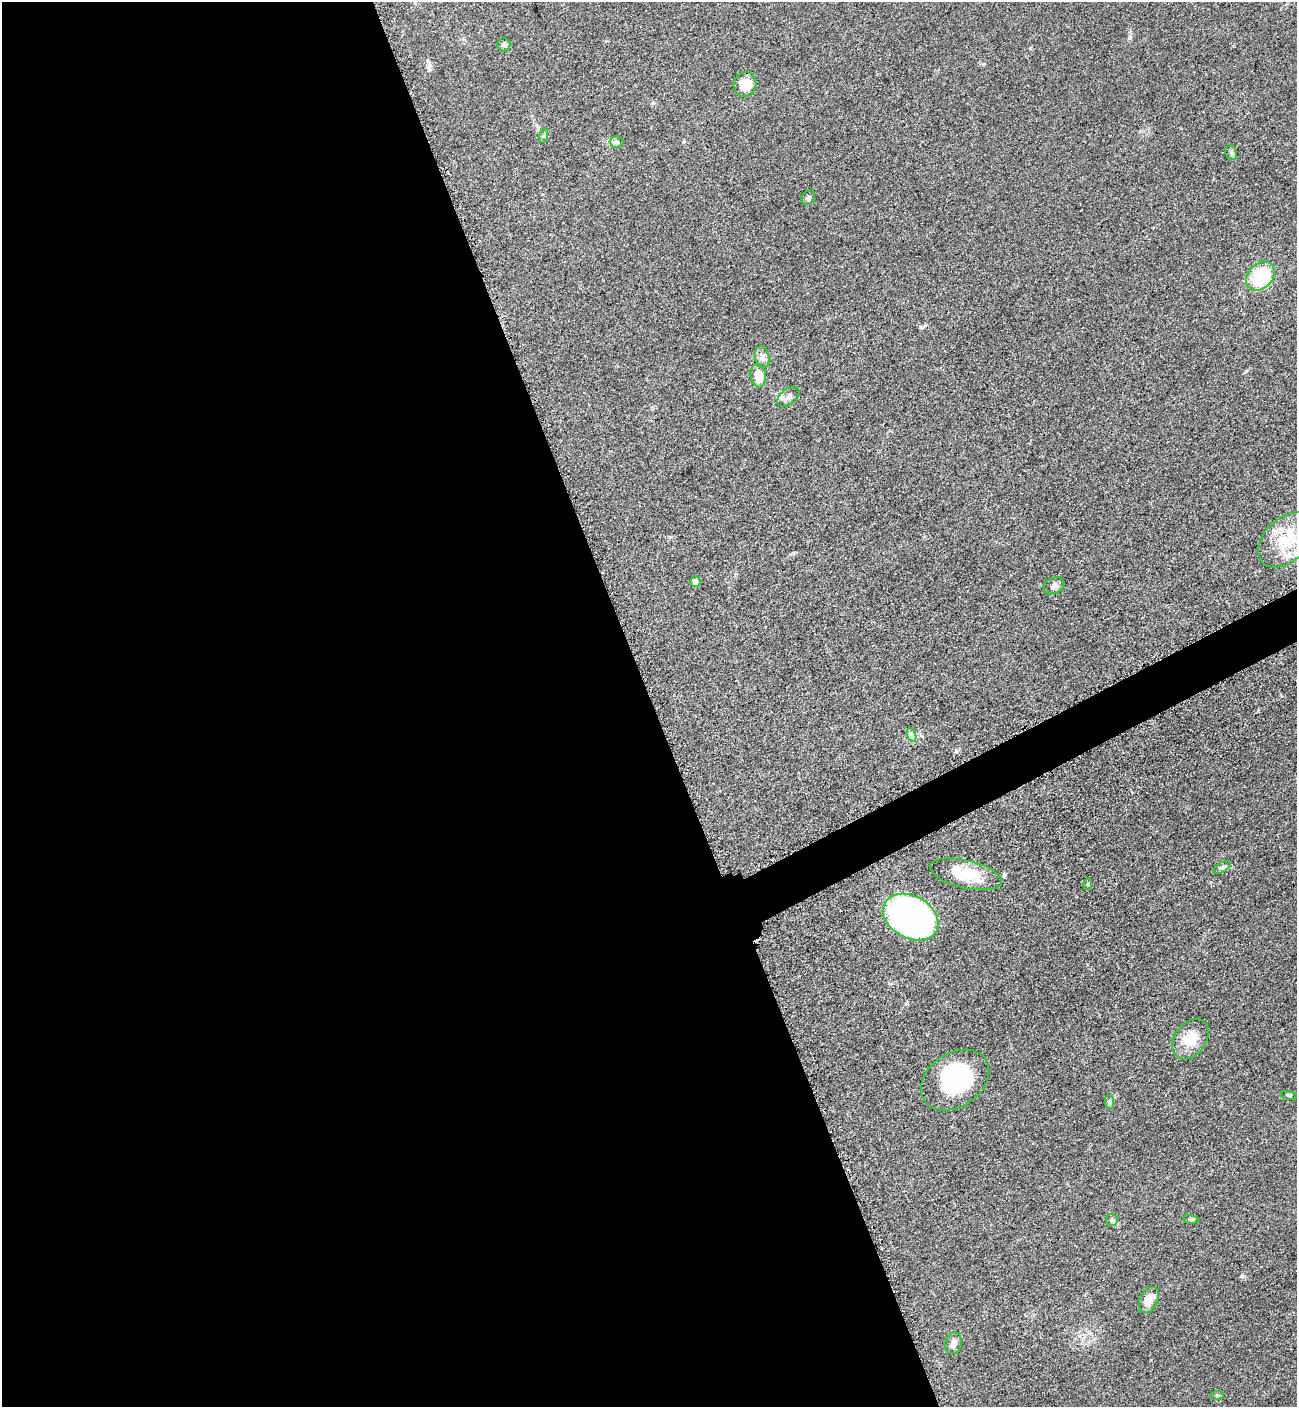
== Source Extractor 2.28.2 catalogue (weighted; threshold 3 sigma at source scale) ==
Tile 9 of 4 x 4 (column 1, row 3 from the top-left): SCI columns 298-1592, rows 1471-2875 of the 5668 x 5702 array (HDU 1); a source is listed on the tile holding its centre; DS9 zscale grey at full resolution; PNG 1299 x 1409 px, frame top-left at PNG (2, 2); each listed source drawn as its Kron ellipse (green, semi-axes under 4 px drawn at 4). Shown black and unused: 52% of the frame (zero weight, under 3 of 5 exposures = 4% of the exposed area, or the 3 px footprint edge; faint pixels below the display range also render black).
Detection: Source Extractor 2.28.2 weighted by HDU 2 'WHT'; one run over the whole footprint, this tile lists its part. Background 0.0524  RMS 0.006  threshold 0.0272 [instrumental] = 3 sigma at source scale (4.5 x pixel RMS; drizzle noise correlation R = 1.50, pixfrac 1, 0.05/0.05 arcsec/px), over >= 5 px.
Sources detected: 30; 2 inside a brighter object's white glare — neither listed nor drawn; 1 inside a brighter listed object's ellipse — not listed separately; the other 27 listed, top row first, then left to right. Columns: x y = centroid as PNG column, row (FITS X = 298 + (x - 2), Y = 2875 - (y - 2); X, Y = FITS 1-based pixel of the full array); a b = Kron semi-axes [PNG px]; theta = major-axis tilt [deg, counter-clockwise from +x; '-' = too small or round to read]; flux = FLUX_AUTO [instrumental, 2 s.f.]
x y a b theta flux
504 44 7 6 - 1.3
745 84 12 11 - 11
543 136 8 3 71 0.88
617 142 7 6 - 1.4
1231 153 7 5 -70 1.2
808 198 8 6 58 1.3
1260 276 16 12 46 33
762 357 11 7 -76 2.6
758 376 12 7 -82 9.9
788 397 13 7 38 2.7
1286 540 33 21 45 26
695 582 5 5 - 4.2
1054 586 11 8 25 2.4
912 735 7 4 -70 1.4
1222 868 9 5 30 1.3
966 874 37 14 -13 23
1088 884 6 3 72 0.65
911 917 29 21 -29 240
1190 1039 22 16 55 11
955 1080 37 27 34 53
1289 1095 8 3 -12 0.68
1109 1102 7 4 -89 1.2
1191 1219 8 4 -8 1
1112 1220 6 6 - 1.2
1149 1300 14 9 63 6.9
953 1343 11 8 77 3.4
1217 1395 6 3 8 0.73
Unlisted compact peaks at least as high as the median listed source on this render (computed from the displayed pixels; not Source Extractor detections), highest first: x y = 1242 1276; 670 537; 956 750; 1130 37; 429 70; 920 327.